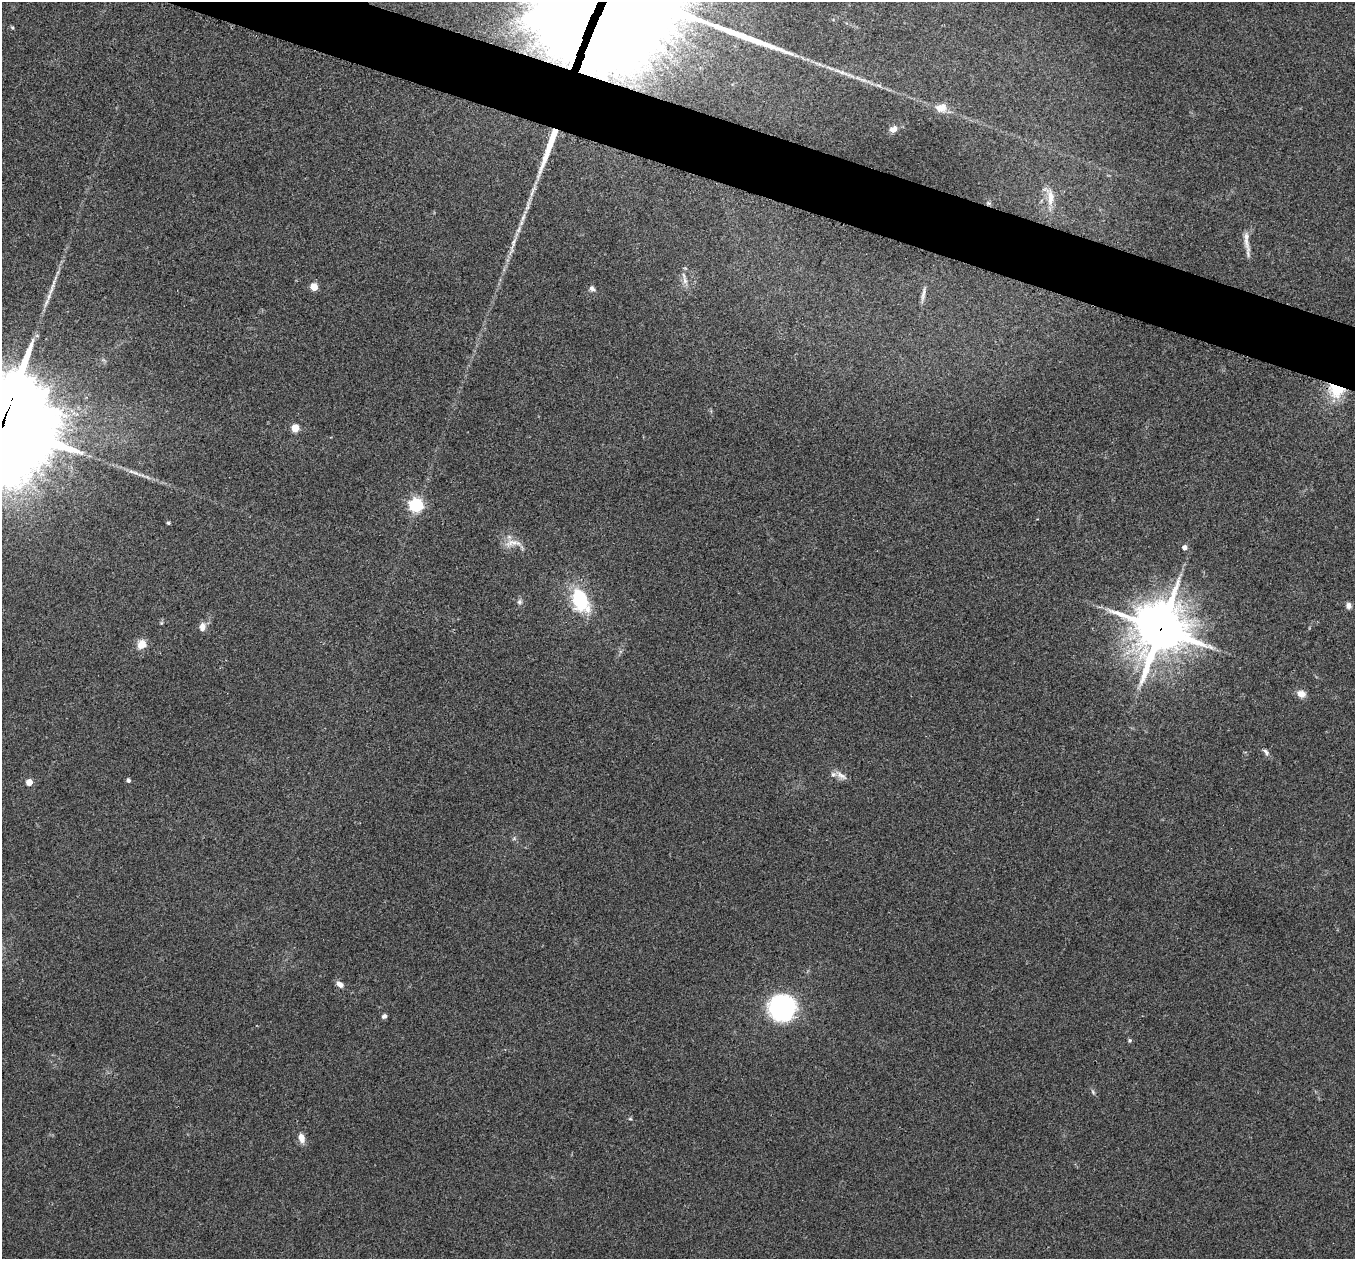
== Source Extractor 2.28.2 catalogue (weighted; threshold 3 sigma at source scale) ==
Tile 11 of 4 x 4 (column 3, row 3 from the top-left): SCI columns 2712-4064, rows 1402-2658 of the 5427 x 5441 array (HDU 1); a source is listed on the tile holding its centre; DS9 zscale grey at full resolution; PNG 1357 x 1261 px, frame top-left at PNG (2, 2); no overlay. Shown black and unused: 4% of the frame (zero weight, under 2 of 3 exposures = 1% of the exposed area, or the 3 px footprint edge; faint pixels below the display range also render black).
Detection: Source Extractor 2.28.2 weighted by HDU 2 'WHT'; one run over the whole footprint, this tile lists its part. Background 0.104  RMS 0.015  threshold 0.0661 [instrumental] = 3 sigma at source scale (4.5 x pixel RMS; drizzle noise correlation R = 1.50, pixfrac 1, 0.05/0.05 arcsec/px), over >= 5 px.
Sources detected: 38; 1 long thin detection or spike segment (spike, bleed or trail) — not listed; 1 inside a brighter listed object's ellipse — not listed separately; the other 36 listed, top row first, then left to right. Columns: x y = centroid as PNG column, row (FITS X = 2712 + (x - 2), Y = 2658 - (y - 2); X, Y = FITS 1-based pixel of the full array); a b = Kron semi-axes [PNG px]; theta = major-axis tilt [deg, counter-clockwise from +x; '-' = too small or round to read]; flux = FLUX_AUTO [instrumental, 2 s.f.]
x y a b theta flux
12 27 5 3 - 1.7
841 72 28 4 -20 13
941 107 16 11 10 15
893 129 9 7 18 8.2
1050 196 19 8 -84 17
1246 240 33 6 -83 13
513 242 13 5 76 6.6
685 281 9 7 -88 6.1
314 287 5 5 - 40
592 288 8 6 -48 4.5
51 290 15 4 69 8.4
923 294 21 4 79 7
1336 390 21 18 -38 43
295 428 5 5 - 44
416 505 6 6 - 310
168 523 5 4 - 2
512 542 16 9 -2 14
1184 547 5 4 - 8.1
580 599 29 16 -66 82
519 602 7 6 - 3.6
1348 605 7 6 - 5.2
202 627 10 7 82 9.2
1160 629 16 16 - 6300
142 644 11 10 - 15
1301 694 9 7 -12 12
1266 752 10 5 -55 4.5
841 776 17 7 -36 8.5
128 780 6 4 -63 2.6
29 782 5 4 - 25
340 984 9 6 -31 7.6
782 1008 22 22 - 260
384 1016 6 5 - 3.8
1130 1040 5 4 - 2
1093 1092 7 4 -47 2.2
630 1119 6 4 -1 1.5
301 1138 10 6 -75 12
Overlapping masked pixels (flux is a lower limit): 2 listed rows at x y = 1336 390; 1160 629